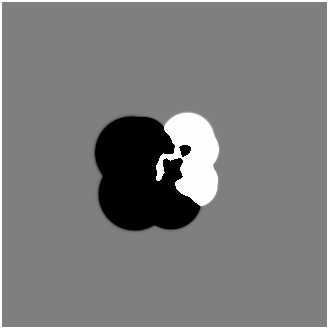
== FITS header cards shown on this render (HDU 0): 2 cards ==
NAXIS1  =                  325 /
NAXIS2  =                  325 /

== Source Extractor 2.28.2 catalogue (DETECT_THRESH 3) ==
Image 325 x 325 px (HDU 0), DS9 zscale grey, 1 PNG px = 1 image px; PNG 329 x 329 px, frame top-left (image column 1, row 325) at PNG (2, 2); no overlay
Background 0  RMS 1.9e-34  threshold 5.68e-34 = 3 sigma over >= 5 px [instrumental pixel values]
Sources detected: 5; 2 with non-positive FLUX_AUTO (blend fragments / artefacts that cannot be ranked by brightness) are not listed; the other 3 listed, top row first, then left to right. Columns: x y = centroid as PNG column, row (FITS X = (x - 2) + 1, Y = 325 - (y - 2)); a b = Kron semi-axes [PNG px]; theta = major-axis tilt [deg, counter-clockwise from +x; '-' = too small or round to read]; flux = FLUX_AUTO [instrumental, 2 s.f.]
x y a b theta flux
191 144 29 16 -48 3.1e+03
160 166 14 5 85 9.2e+03
155 228 4 2 - 1.1e-07
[2 non-positive-flux detections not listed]